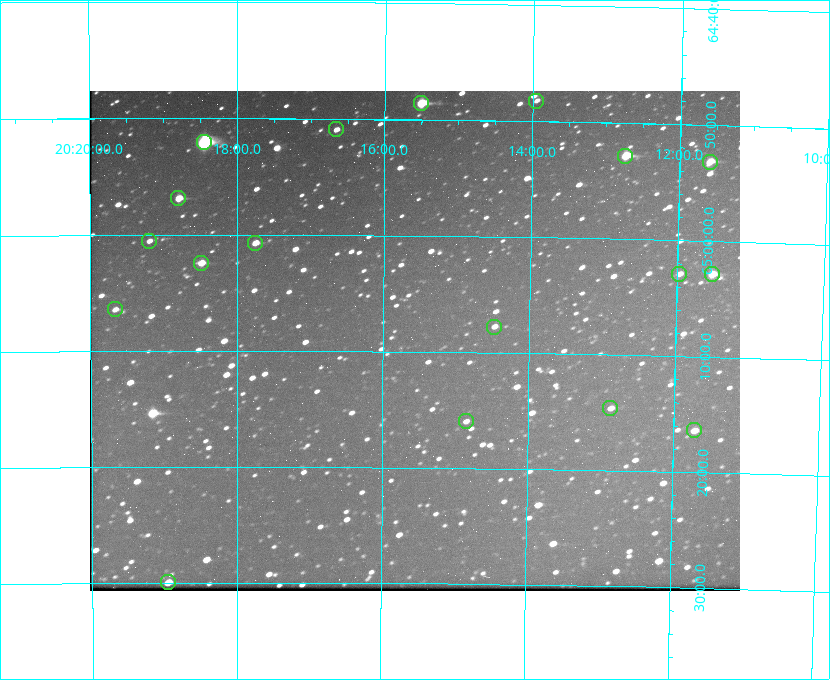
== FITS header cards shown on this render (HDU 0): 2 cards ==
NAXIS1  =                  650 / Width of table row in bytes
NAXIS2  =                  500 / Number of rows in table

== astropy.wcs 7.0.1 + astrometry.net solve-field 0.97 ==
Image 650 x 500 px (HDU 0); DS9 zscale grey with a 90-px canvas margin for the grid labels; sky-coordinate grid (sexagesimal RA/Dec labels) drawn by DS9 from the SOLVED WCS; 18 Tycho-2 reference stars matched to detected sources circled (green)
Header WCS: none
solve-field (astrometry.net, Tycho-2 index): SOLVED blind (the file carries no WCS)
Solved WCS: RA---TAN-SIP/DEC--TAN-SIP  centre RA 20:15:34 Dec +65:09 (303.89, +65.15 deg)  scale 5.17 arcsec/px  FOV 56.1' x 43.1'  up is +179 deg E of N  parity flipped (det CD > 0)
(file carries no celestial WCS; the grid is the blind solution)
Tycho-2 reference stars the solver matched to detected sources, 18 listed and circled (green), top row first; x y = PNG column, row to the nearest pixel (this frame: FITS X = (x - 91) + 1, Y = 500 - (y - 91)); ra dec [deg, ICRS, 3 dp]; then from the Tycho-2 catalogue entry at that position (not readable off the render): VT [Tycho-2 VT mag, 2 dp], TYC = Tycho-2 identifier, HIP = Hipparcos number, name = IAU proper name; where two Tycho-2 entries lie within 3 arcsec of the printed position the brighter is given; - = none
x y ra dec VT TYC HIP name
537 101 303.488 +64.804 11.29 4240-68-1 - -
422 103 303.878 +64.810 8.93 4240-794-1 - -
337 129 304.164 +64.849 10.65 4240-315-1 - -
205 142 304.612 +64.868 7.89 4241-1703-1 100101 -
626 156 303.184 +64.880 9.02 4240-488-1 - -
711 162 302.897 +64.886 9.40 4240-717-1 - -
179 198 304.698 +64.948 10.27 4241-1684-1 - -
150 241 304.798 +65.009 11.15 4241-1628-1 - -
256 243 304.437 +65.012 10.41 4241-1775-1 - -
202 263 304.620 +65.041 10.25 4241-1573-1 - -
680 274 302.992 +65.048 11.44 4240-88-1 - -
713 274 302.882 +65.048 10.25 4240-98-1 - -
116 309 304.916 +65.107 11.17 4241-1518-1 - -
495 327 303.620 +65.129 11.18 4240-34-1 - -
611 408 303.217 +65.244 11.17 4240-236-1 - -
467 421 303.713 +65.266 11.45 4240-564-1 - -
695 430 302.928 +65.273 10.74 4240-760-1 - -
169 582 304.739 +65.499 10.16 4241-1715-1 - -